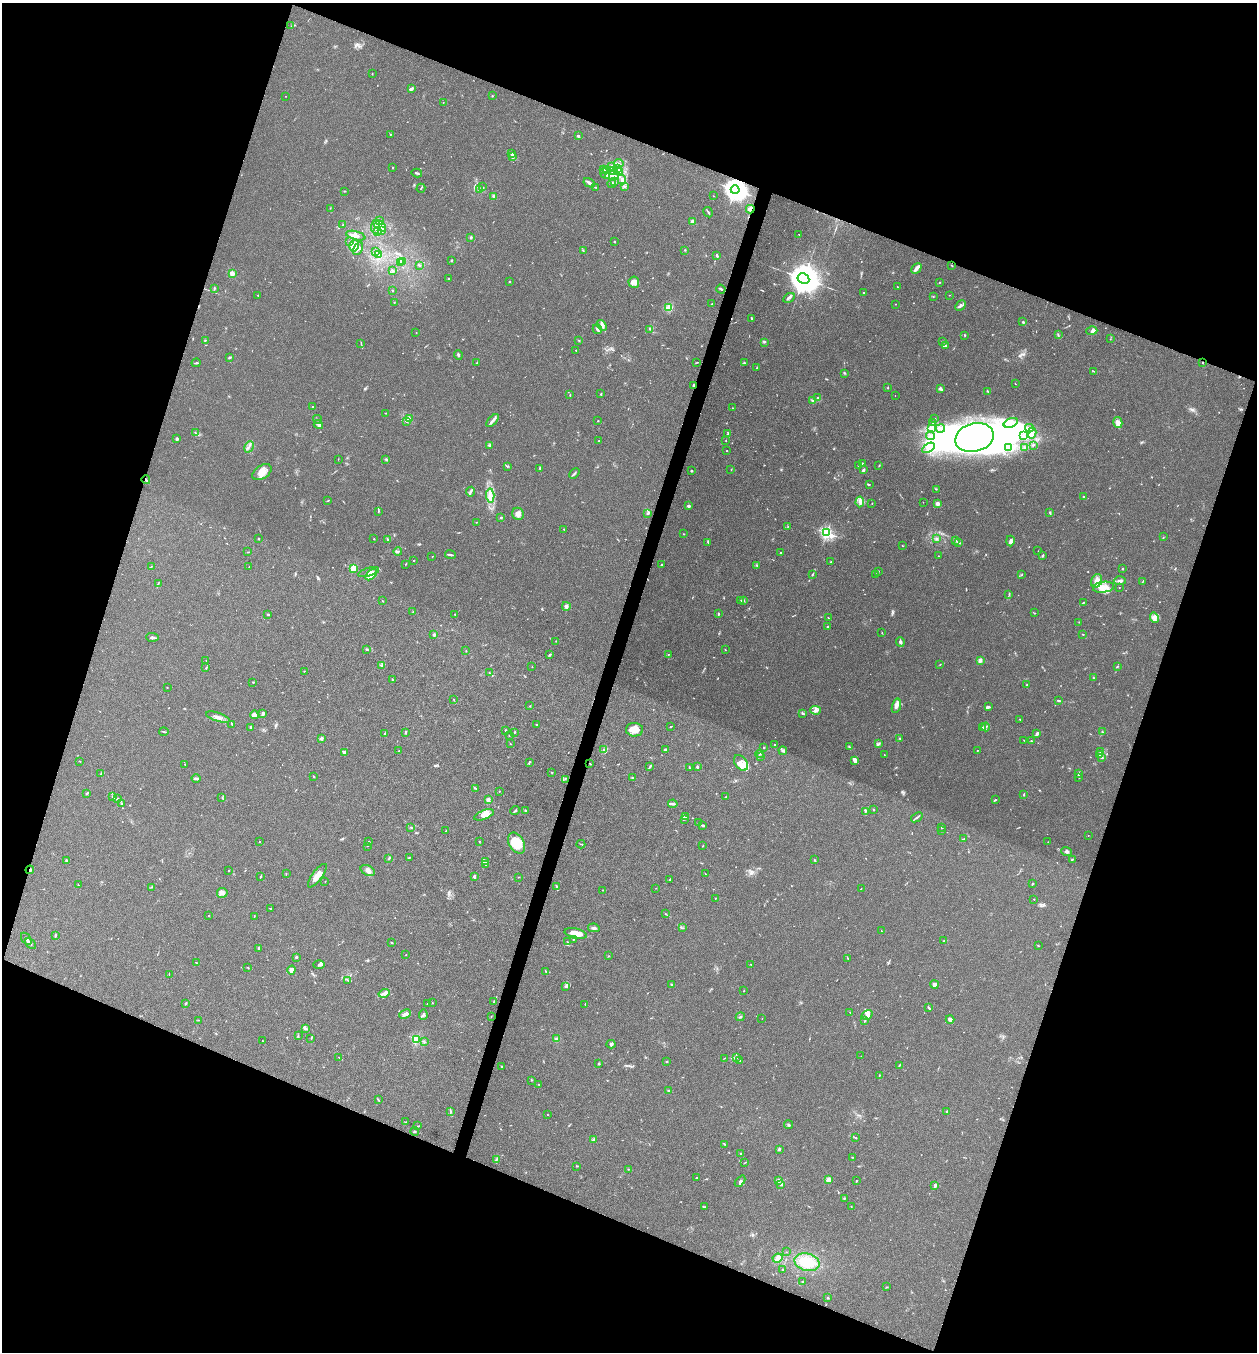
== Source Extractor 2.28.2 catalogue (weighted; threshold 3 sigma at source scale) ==
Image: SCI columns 265-5284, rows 2-5401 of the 5419 x 5403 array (HDU 1 of 3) = the unmasked area's bounding box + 8 px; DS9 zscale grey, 4 x 4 block average (1 PNG px = mean of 4 x 4 image px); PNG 1259 x 1354 px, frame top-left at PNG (2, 3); each listed source drawn as its Kron ellipse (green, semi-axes under 4 px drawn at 4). Shown black and unused: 40% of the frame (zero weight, under 3 of 4 exposures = <1% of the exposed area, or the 3 px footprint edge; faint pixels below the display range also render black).
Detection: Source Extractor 2.28.2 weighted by HDU 2 'WHT'. Background 0.0288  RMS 0.0045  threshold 0.0202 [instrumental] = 3 sigma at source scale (4.5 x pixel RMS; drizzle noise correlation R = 1.50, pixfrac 1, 0.05/0.05 arcsec/px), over >= 5 px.
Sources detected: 791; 8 too faint to see at this stretch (4 x 4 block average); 14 inside a brighter object's white glare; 6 cosmic-ray / hot-pixel residue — neither listed nor drawn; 31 coinciding with a brighter row at this scale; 56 inside a brighter listed object's ellipse — not listed separately; of the other 676, all 500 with FLUX_AUTO >= 0.897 (the completeness limit of this list) listed and drawn (176 fainter detections not listed), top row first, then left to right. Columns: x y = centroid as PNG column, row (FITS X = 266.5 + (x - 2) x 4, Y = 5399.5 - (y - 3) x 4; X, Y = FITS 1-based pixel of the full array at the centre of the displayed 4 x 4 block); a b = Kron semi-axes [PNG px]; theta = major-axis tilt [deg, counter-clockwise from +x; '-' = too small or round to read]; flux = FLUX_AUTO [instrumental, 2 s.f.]
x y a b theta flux
291 26 2 2 - 1.1
372 73 2 2 - 0.93
411 89 3 2 - 8.6
286 96 2 2 - 0.99
492 96 2 2 - 2.1
443 102 2 2 - 1.6
390 134 2 2 - 1.7
578 136 2 2 - 18
511 153 2 2 - 1.6
513 157 4 2 - 4
618 163 5 2 - 4.9
611 166 4 3 - 4.9
392 168 2 2 - 4.4
618 168 3 2 - 3.9
604 169 2 2 - 1.9
607 169 3 2 - 3.6
614 171 2 2 - 4.7
619 172 2 2 - 2.8
417 173 5 2 - 4.6
605 174 6 2 -52 5.7
612 175 7 2 3 8.1
622 180 5 3 - 8.3
615 182 3 2 - 3.7
589 183 6 2 -29 8
612 184 4 2 - 3.2
625 186 3 2 - 3.4
482 187 2 2 - 1.2
595 187 2 2 - 1.5
421 188 4 2 - 2.2
479 189 3 2 - 1.2
735 190 4 3 - 3100
345 191 3 2 - 1.5
493 196 3 3 - 3.9
713 196 2 2 - 0.97
330 208 2 2 - 1
750 209 4 3 - 9.7
708 212 5 2 - 3.3
379 221 3 2 - 1.5
693 221 2 2 - 57
343 225 2 2 - 0.98
380 226 7 3 -39 13
375 227 7 3 85 8.2
382 231 2 2 - 1.5
377 232 2 2 - 1.2
799 234 2 2 - 1.2
356 236 10 3 -15 11
471 237 3 2 - 2.8
614 241 2 2 - 1.4
350 242 2 2 - 1.9
354 246 6 4 75 24
358 249 7 2 61 4.8
583 250 3 2 - 1.7
685 250 2 2 - 1.8
375 251 4 3 - 4.1
378 254 2 2 - 1.3
717 255 3 2 - 4
452 260 2 2 - 3.5
402 261 3 2 - 2.8
400 262 3 2 - 2.5
420 266 2 2 - 1.3
952 266 3 2 - 1.3
916 268 6 3 44 10
392 271 3 2 - 1.6
232 273 2 2 - 78
448 278 2 2 - 2
803 279 6 5 - 7500
510 281 2 2 - 1.7
634 282 5 5 - 22
939 282 2 2 - 1.1
897 287 2 2 - 1.1
214 288 2 2 - 3.7
721 289 5 2 - 4.7
392 290 2 2 - 1.8
863 292 2 2 - 3.8
258 295 2 2 - 4
949 295 2 2 - 1.6
933 297 2 2 - 1
789 298 6 3 31 6
394 302 2 2 - 1
712 304 2 2 - 1
895 304 2 2 - 0.96
960 306 6 3 46 8.1
669 307 3 2 - 17
751 318 3 2 - 2.6
1023 322 2 2 - 11
602 325 6 3 -50 8.1
597 329 5 2 - 6.9
650 329 2 2 - 1.2
1092 331 5 2 - 5.8
416 332 2 2 - 1.8
1058 334 3 2 - 1.9
965 335 3 2 - 1.6
1110 339 2 2 - 1.3
205 340 3 2 - 1.5
579 340 3 2 - 1.5
764 342 4 2 - 3.1
943 342 2 2 - 0.91
361 343 4 2 - 1.9
946 346 3 2 - 6.8
576 350 2 2 - 3.5
458 355 5 2 - 4.3
229 357 2 2 - 3.4
477 362 2 2 - 1.7
697 362 3 2 - 1.3
196 363 4 2 - 3.2
744 363 2 2 - 1.4
1202 363 2 2 - 2.1
756 368 3 2 - 1.2
1094 371 2 2 - 1.4
845 373 2 2 - 1.4
1015 384 2 2 - 1.1
693 385 3 2 - 3.7
888 388 3 2 - 1.6
940 388 2 2 - 31
988 392 4 2 - 2.6
601 394 2 2 - 2.2
570 395 3 2 - 1.7
895 396 2 2 - 0.95
818 398 3 2 - 2.6
812 400 3 2 - 1.7
312 406 2 2 - 1.6
733 408 2 2 - 1.2
386 413 2 2 - 0.93
317 419 5 2 - 2.6
410 419 2 2 - 0.99
935 419 2 2 - 1.9
492 421 8 3 48 8.4
598 421 2 2 - 3.6
406 422 2 2 - 1.1
933 423 3 2 - 1.5
1011 423 7 4 19 17
1118 423 5 4 - 11
318 424 5 3 - 4.9
931 428 3 2 - 4.1
1029 428 4 3 - 7.3
940 429 5 3 - 7.3
196 433 3 2 - 2.1
728 433 2 2 - 3
1032 433 5 4 - 11
930 436 4 2 - 6
1023 436 2 2 - 2.1
974 438 19 14 15 350
177 439 3 2 - 5.5
599 441 2 2 - 2
726 441 2 2 - 1.2
1033 445 3 2 - 2.7
490 446 3 2 - 2.9
249 447 6 2 62 5.2
1009 447 3 2 - 4.5
1025 447 2 2 - 1.5
928 448 7 4 32 15
727 451 2 2 - 1.6
338 459 2 2 - 1
385 459 2 2 - 2
862 464 2 2 - 18
858 465 2 2 - 0.95
507 466 2 2 - 1.4
879 466 3 2 - 1.4
540 468 3 2 - 2.4
692 470 2 2 - 2.9
731 470 2 2 - 0.98
863 470 3 2 - 5.6
262 472 10 6 34 23
574 473 6 2 44 4.3
146 480 4 2 - 4.5
869 484 2 2 - 2.8
936 489 2 2 - 1.1
470 492 5 2 - 6.2
490 496 7 4 -86 21
1083 497 2 2 - 3.5
328 500 2 2 - 1.3
860 502 5 4 - 11
923 502 2 2 - 1.1
872 503 2 2 - 1.3
937 503 3 3 - 9.6
688 506 2 2 - 14
378 511 3 2 - 2.1
1050 512 4 2 - 2.6
518 514 6 5 - 14
648 514 2 2 - 1.9
501 517 2 2 - 11
476 522 2 2 - 1.4
788 526 2 2 - 1
564 529 2 2 - 1.3
827 533 2 2 - 520
683 534 2 2 - 1.2
1163 537 2 2 - 0.96
937 538 3 2 - 3.6
258 539 3 2 - 1.4
374 539 2 2 - 1.8
387 539 3 2 - 2.3
956 541 3 2 - 2.3
1010 541 5 3 - 6.2
708 542 4 2 - 2.3
959 543 3 2 - 2.4
902 545 2 2 - 0.95
1038 551 2 2 - 1.1
247 552 3 2 - 1.3
398 552 4 2 - 4.1
780 553 2 2 - 1.8
450 555 5 2 - 4.3
1043 555 4 2 - 2.1
938 556 2 2 - 1.1
432 557 2 2 - 1.3
414 560 2 2 - 1.3
831 562 3 2 - 1.5
406 564 2 2 - 1.7
662 565 2 2 - 13
757 566 2 2 - 0.95
151 567 2 2 - 1.1
249 567 2 2 - 2.1
354 568 2 2 - 160
1123 569 2 2 - 2.2
879 571 2 2 - 1.3
369 572 11 4 17 10
813 574 3 2 - 2
876 574 3 2 - 1.9
1022 574 3 2 - 1.4
371 575 7 4 41 30
1097 581 7 5 64 18
1120 581 6 3 0 8.4
1143 581 3 2 - 1.6
158 583 3 2 - 1.9
1103 587 10 5 7 24
1119 588 2 2 - 1.4
1009 594 3 2 - 2.2
743 600 3 2 - 1.7
383 601 2 2 - 1.3
741 601 2 2 - 0.99
1083 603 3 2 - 1.4
566 606 4 3 - 7.4
413 612 2 2 - 1
718 613 2 2 - 2.2
1035 613 2 2 - 1.5
268 614 2 2 - 7.1
455 614 2 2 - 2.5
828 618 2 2 - 1.5
1154 618 5 3 - 8.9
1079 622 2 2 - 0.93
827 627 2 2 - 2.3
882 633 2 2 - 1.4
1083 634 2 2 - 1.1
434 635 2 2 - 26
152 637 6 2 -5 5.6
556 641 2 2 - 1.2
900 642 5 2 - 6.5
367 650 2 2 - 1.2
725 650 2 2 - 1.1
466 651 2 2 - 1.2
668 654 2 2 - 1.7
550 655 3 2 - 3.3
206 660 2 2 - 1.3
980 660 3 2 - 14
940 664 2 2 - 1.2
382 666 3 2 - 2.3
532 667 2 2 - 1.1
1117 667 3 2 - 1.6
206 668 2 2 - 2
304 671 2 2 - 1.3
489 673 2 2 - 1
1093 678 3 2 - 2
392 680 3 2 - 2.3
253 682 2 2 - 1.7
1026 685 2 2 - 5.4
167 687 2 2 - 0.96
453 699 2 2 - 1.5
1059 700 4 2 - 3.4
530 706 2 2 - 1.3
896 706 7 4 74 11
988 707 3 2 - 5.2
816 710 5 3 - 8.4
263 714 4 2 - 8.5
803 714 4 2 - 2.8
254 715 4 3 - 14
218 717 12 3 -18 12
1020 719 2 2 - 1.2
232 724 4 2 - 1.3
537 725 2 2 - 2.1
251 727 2 2 - 13
671 727 2 2 - 5.2
982 727 4 2 - 2.6
986 727 4 2 - 3
635 730 8 6 -2 25
505 731 2 2 - 1
164 732 5 2 - 2.8
514 732 2 2 - 1.6
1102 732 3 2 - 2.2
385 733 2 2 - 3.7
405 733 3 2 - 4.6
1037 734 3 3 - 4.1
509 735 2 2 - 1.1
321 738 2 2 - 34
900 738 3 2 - 2.1
1024 740 2 2 - 0.96
1032 741 2 2 - 1
510 744 2 2 - 1.2
879 744 3 2 - 2.9
775 745 2 2 - 5.9
849 747 3 2 - 2.4
764 748 2 2 - 2.8
665 749 3 3 - 3.2
604 750 3 3 - 5.8
977 750 2 2 - 1.2
398 751 2 2 - 1.7
783 751 4 2 - 5.1
344 752 4 2 - 4.9
1100 752 3 2 - 2.4
759 754 4 2 - 4.2
1099 754 3 3 - 3.7
884 755 2 2 - 0.96
760 757 2 2 - 1.1
1101 758 4 2 - 2
80 761 3 2 - 1.7
855 761 4 3 - 14
529 762 2 2 - 2.3
590 763 2 2 - 1.7
741 763 9 6 -54 15
185 764 2 2 - 1.1
650 767 3 2 - 3
697 767 3 2 - 4.3
689 768 2 2 - 1.6
552 772 2 2 - 1.4
101 773 2 2 - 1.4
1078 773 4 2 - 4.1
313 777 3 2 - 1.9
1079 777 3 2 - 2.6
633 778 3 2 - 2.5
196 779 4 2 - 5.4
565 779 2 2 - 0.95
476 789 3 2 - 2
499 791 2 2 - 1
87 793 4 2 - 2.6
1024 794 3 2 - 1.7
726 796 2 2 - 1.5
113 797 2 2 - 1.4
222 797 2 2 - 0.9
117 799 3 2 - 3.1
488 800 2 2 - 54
995 800 3 2 - 2.3
121 803 2 2 - 1.6
673 804 5 2 - 4
873 809 2 2 - 1.9
515 811 5 2 - 3
526 811 3 2 - 2.7
865 811 3 2 - 3
484 815 10 4 21 16
686 816 2 2 - 1.6
917 817 6 2 37 3.9
684 819 2 2 - 1.7
698 823 2 2 - 1.7
703 825 4 2 - 2.9
411 827 3 2 - 1.6
941 827 2 2 - 1.2
446 831 2 2 - 1.2
941 831 2 2 - 1.6
1088 835 2 2 - 0.96
964 839 2 2 - 1.3
260 842 2 2 - 1
369 842 3 2 - 2.5
479 842 2 2 - 1
1048 842 3 2 - 1.2
516 843 11 7 -59 80
581 844 4 2 - 1.5
367 846 2 2 - 1
703 846 2 2 - 1.7
1067 852 5 3 - 6
389 858 3 2 - 2.4
409 858 2 2 - 1.4
1072 859 3 2 - 2.3
66 860 3 2 - 3
814 860 3 2 - 1.8
485 862 3 2 - 3.1
486 864 4 2 - 2.3
30 870 4 2 - 4.3
368 870 7 5 -27 11
229 871 2 2 - 2.6
286 874 3 2 - 1.6
706 874 3 2 - 1.4
261 876 3 2 - 2.1
317 876 14 5 53 19
474 876 3 2 - 5.6
518 877 2 2 - 1.5
670 880 2 2 - 2.5
325 881 2 2 - 1.9
1032 884 2 2 - 2.8
78 885 2 2 - 1.5
152 887 2 2 - 0.96
557 887 3 2 - 2.8
656 888 2 2 - 1.1
861 889 2 2 - 0.97
602 890 2 2 - 0.92
222 893 5 5 - 11
715 898 2 2 - 0.98
1034 899 2 2 - 2.6
270 908 2 2 - 1.8
665 914 3 2 - 2.1
208 915 2 2 - 1.8
254 916 3 2 - 1.6
594 928 6 2 -9 5.3
682 928 2 2 - 1.1
881 931 2 2 - 1
576 934 11 5 -12 29
55 935 3 2 - 3.5
26 939 7 3 -55 6.7
573 939 2 2 - 2.3
944 941 2 2 - 5.5
568 942 2 2 - 1.3
392 943 3 2 - 1.5
30 944 6 2 -40 3.9
1039 946 2 2 - 1.1
258 948 3 2 - 2.8
406 955 2 2 - 0.94
608 956 2 2 - 1.2
296 957 2 2 - 19
847 958 3 2 - 1.5
197 963 3 2 - 1.4
750 964 2 2 - 1
319 965 5 3 - 6.8
248 967 2 2 - 0.92
291 970 4 4 - 14
545 971 4 2 - 1.8
169 974 2 2 - 1.1
348 980 2 2 - 1.7
672 985 4 2 - 3.8
934 985 4 3 - 9.6
565 987 3 2 - 2.4
744 991 2 2 - 1
384 993 5 3 - 8.5
494 1002 4 2 - 4.7
186 1003 3 2 - 3.3
432 1003 2 2 - 3.1
427 1004 2 2 - 1.1
585 1004 2 2 - 1.4
928 1007 4 2 - 2.3
850 1012 2 2 - 0.91
405 1014 6 4 23 7.9
423 1015 5 2 - 4
867 1015 6 4 32 9.2
491 1016 2 2 - 1.3
740 1017 4 2 - 3.3
762 1018 2 2 - 0.95
950 1019 4 3 - 11
198 1020 2 2 - 2
865 1021 2 2 - 1.7
305 1028 3 2 - 2.7
298 1036 3 2 - 2
311 1038 3 2 - 1
417 1039 2 2 - 280
556 1039 3 3 - 4.7
262 1041 2 2 - 0.98
424 1042 2 2 - 1.7
611 1044 4 3 - 6.1
861 1056 2 2 - 1.5
339 1057 2 2 - 1.2
737 1057 2 2 - 0.97
724 1058 3 2 - 1.2
740 1060 2 2 - 1.2
667 1061 2 2 - 3.5
598 1063 2 2 - 3.9
899 1065 3 2 - 1.6
502 1066 3 2 - 2.3
879 1075 2 2 - 1.6
531 1080 2 2 - 1.7
538 1084 2 2 - 1.4
669 1091 3 2 - 3.7
378 1100 3 2 - 2.2
450 1112 3 2 - 2.9
947 1112 2 2 - 17
547 1115 2 2 - 1.2
405 1122 2 2 - 1.2
788 1125 4 2 - 3
418 1126 2 2 - 2.1
415 1131 4 2 - 3.2
856 1138 2 2 - 1.5
594 1140 2 2 - 42
724 1144 3 2 - 2.2
779 1149 3 2 - 4.5
740 1154 3 2 - 1.8
852 1157 3 2 - 1.3
496 1159 4 2 - 2.7
745 1163 2 2 - 1.2
577 1166 2 2 - 2.2
628 1169 2 2 - 1.3
696 1178 3 2 - 2.3
828 1179 3 3 - 10
740 1181 6 3 47 5.8
778 1181 2 2 - 46
856 1181 2 2 - 1.2
781 1184 2 2 - 27
935 1185 3 2 - 7.2
844 1198 2 2 - 1.8
851 1206 2 2 - 1.1
705 1207 2 2 - 0.94
786 1252 2 2 - 1
777 1258 5 4 - 15
807 1262 13 8 -15 62
783 1269 2 2 - 1.4
803 1281 2 2 - 2.1
887 1287 3 2 - 0.99
828 1298 3 2 - 2.1
Overlapping masked pixels (flux is a lower limit): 6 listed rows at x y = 735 190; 750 209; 1202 363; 693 385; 146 480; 30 870
Diffuse or blended objects may show on this block-average render without a row.